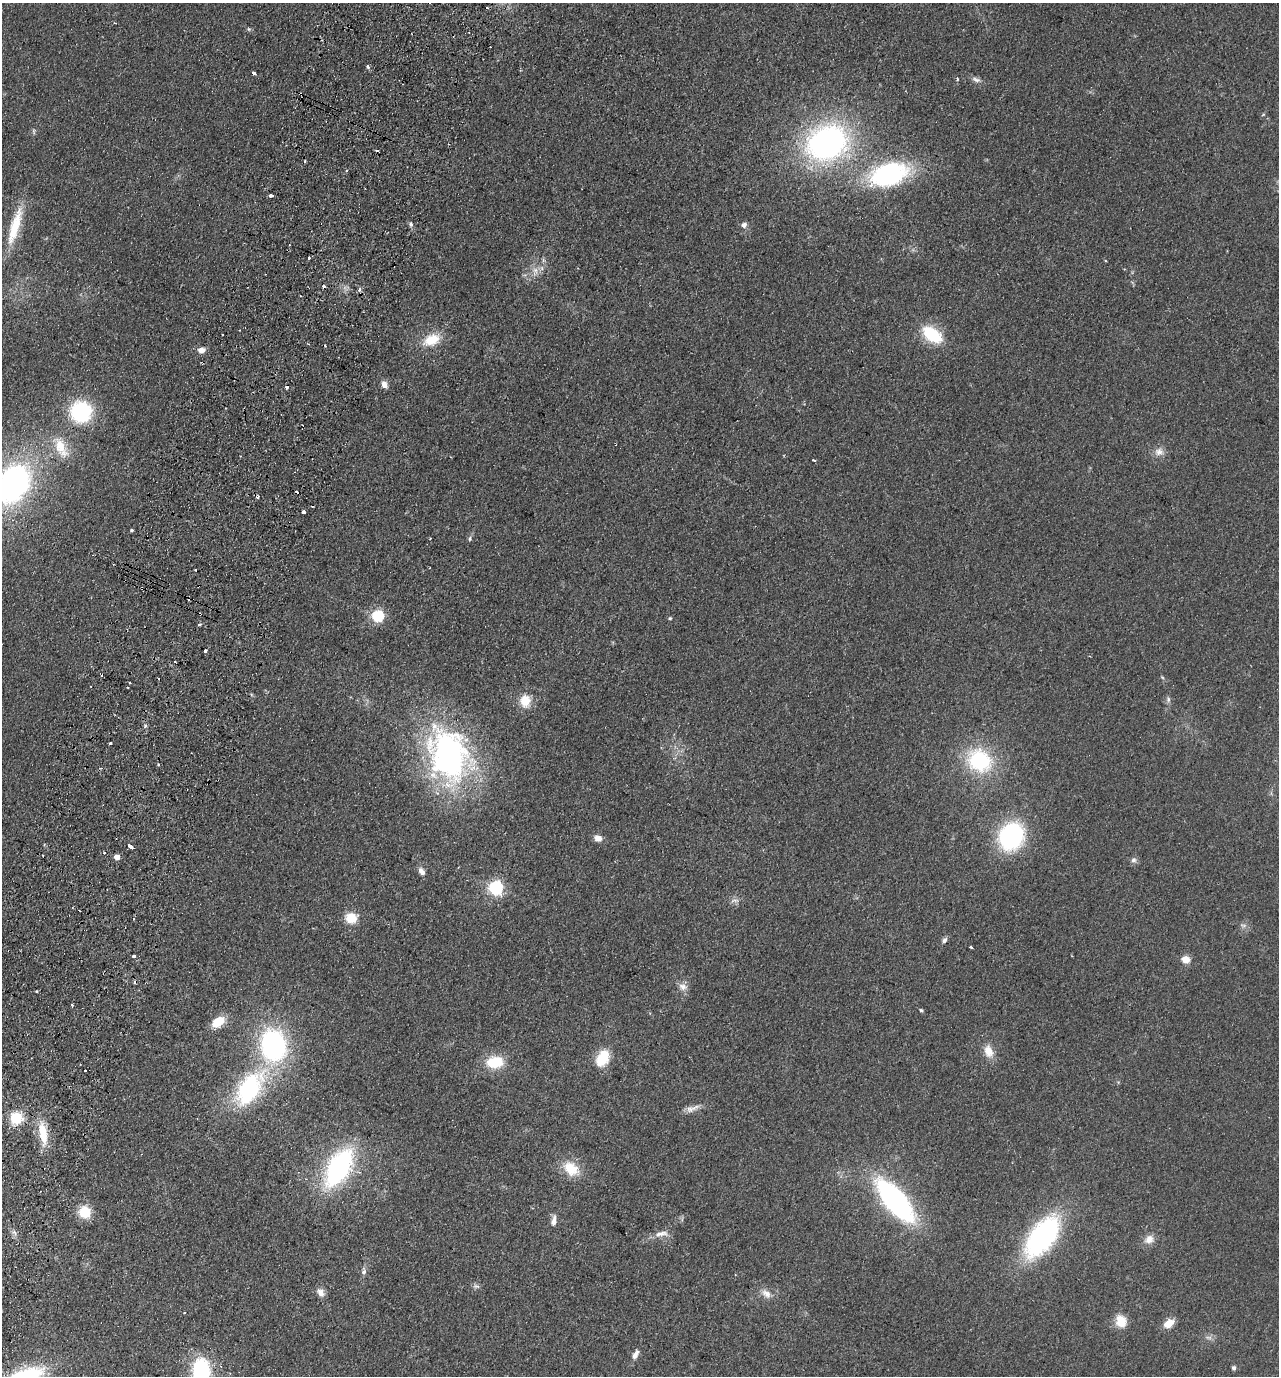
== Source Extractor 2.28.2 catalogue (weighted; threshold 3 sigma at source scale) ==
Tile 7 of 4 x 4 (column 3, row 2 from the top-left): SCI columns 2877-4153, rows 2776-4149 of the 5623 x 5549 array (HDU 1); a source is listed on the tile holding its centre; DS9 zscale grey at full resolution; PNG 1281 x 1378 px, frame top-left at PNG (2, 3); no overlay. Shown black and unused: <1% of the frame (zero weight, under 2 of 3 exposures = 3% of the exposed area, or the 3 px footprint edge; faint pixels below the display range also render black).
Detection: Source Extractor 2.28.2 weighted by HDU 2 'WHT'; one run over the whole footprint, this tile lists its part. Background 0.123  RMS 0.011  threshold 0.05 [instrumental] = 3 sigma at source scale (4.5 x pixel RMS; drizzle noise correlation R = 1.50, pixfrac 1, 0.05/0.05 arcsec/px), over >= 5 px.
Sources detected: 109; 14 cosmic-ray / hot-pixel residue — not listed; the other 95 listed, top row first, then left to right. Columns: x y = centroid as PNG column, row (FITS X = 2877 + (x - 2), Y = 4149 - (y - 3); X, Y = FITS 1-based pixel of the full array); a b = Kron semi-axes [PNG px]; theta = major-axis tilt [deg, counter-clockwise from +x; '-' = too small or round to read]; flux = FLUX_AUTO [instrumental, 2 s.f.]
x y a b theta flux
487 8 3 2 - 2
115 23 3 2 - 0.89
249 29 5 5 - 1.6
368 66 4 3 - 3.2
253 73 3 3 - 14
957 79 5 3 - 1.8
976 79 13 6 -21 4.5
827 143 35 28 22 350
305 161 3 2 - 1.5
889 174 33 20 17 190
271 195 4 3 - 12
411 224 6 5 - 2.5
744 225 8 7 - 4.3
15 226 52 11 73 40
309 258 3 3 - 3.2
1105 261 4 2 - 1.2
535 270 9 7 -1 6.4
359 289 4 4 - 4.3
222 335 3 2 - 1.5
932 335 22 13 -36 53
431 340 23 14 23 26
325 346 3 2 - 0.94
201 350 10 7 5 6.5
384 384 8 7 - 6.4
286 387 3 3 - 4.7
81 412 17 17 - 98
61 447 33 15 -62 29
1159 452 13 11 -5 8.5
814 460 4 2 - 1.7
13 484 41 30 57 290
303 512 3 3 - 12
132 530 3 3 - 2.1
470 539 7 5 88 2.1
378 616 6 5 - 140
670 618 4 4 - 1.5
200 624 5 3 - 1.6
205 651 3 3 - 12
175 661 3 2 - 1.2
101 676 3 2 - 1.5
128 687 2 2 - 1.2
1168 699 8 6 90 2.9
525 701 15 12 -85 21
145 726 6 4 46 1.7
110 743 3 2 - 2.2
449 755 66 47 -69 320
979 761 27 23 -31 95
159 765 4 3 - 1.7
1011 836 23 20 60 160
598 838 9 7 -16 8
130 846 5 3 - 10
104 853 4 3 - 1.1
117 857 4 4 - 13
1134 860 8 7 - 3.5
421 871 10 7 -55 5.7
496 888 6 6 - 280
735 901 13 4 3 3.8
351 918 14 12 -3 20
134 919 3 2 - 0.93
1243 925 8 4 -1 2.6
944 940 8 6 53 3.2
971 947 3 3 - 1.8
134 956 3 3 - 5.2
1186 959 5 5 - 34
683 987 12 10 -17 7.2
72 1005 3 3 - 1.6
921 1010 5 4 - 1.5
218 1022 14 8 37 25
273 1045 30 24 -81 200
988 1051 16 11 -71 14
603 1058 21 14 62 28
495 1062 17 11 6 38
249 1089 40 20 56 130
690 1109 10 9 - 5.9
16 1118 13 12 - 31
43 1133 33 11 -81 28
339 1168 36 19 60 190
571 1169 22 16 -36 27
895 1201 42 17 -50 260
85 1212 10 10 - 34
554 1221 12 6 81 7
14 1233 8 4 -46 2.9
661 1234 21 8 9 9.1
1042 1237 41 20 54 220
1149 1239 13 10 26 9.6
364 1272 10 6 58 3.5
476 1286 10 5 -13 3
321 1292 11 8 -63 7.3
766 1294 16 9 -44 9
184 1313 2 2 - 0.96
1121 1321 15 12 -69 17
1169 1323 10 7 37 15
1209 1337 9 4 -8 3
635 1355 12 6 61 6.6
1234 1368 5 5 - 2.7
201 1371 16 11 -88 150
Overlapping masked pixels (flux is a lower limit): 1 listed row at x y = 286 387
Isophote crosses this tile's border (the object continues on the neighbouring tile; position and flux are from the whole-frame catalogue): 2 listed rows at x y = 13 484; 201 1371